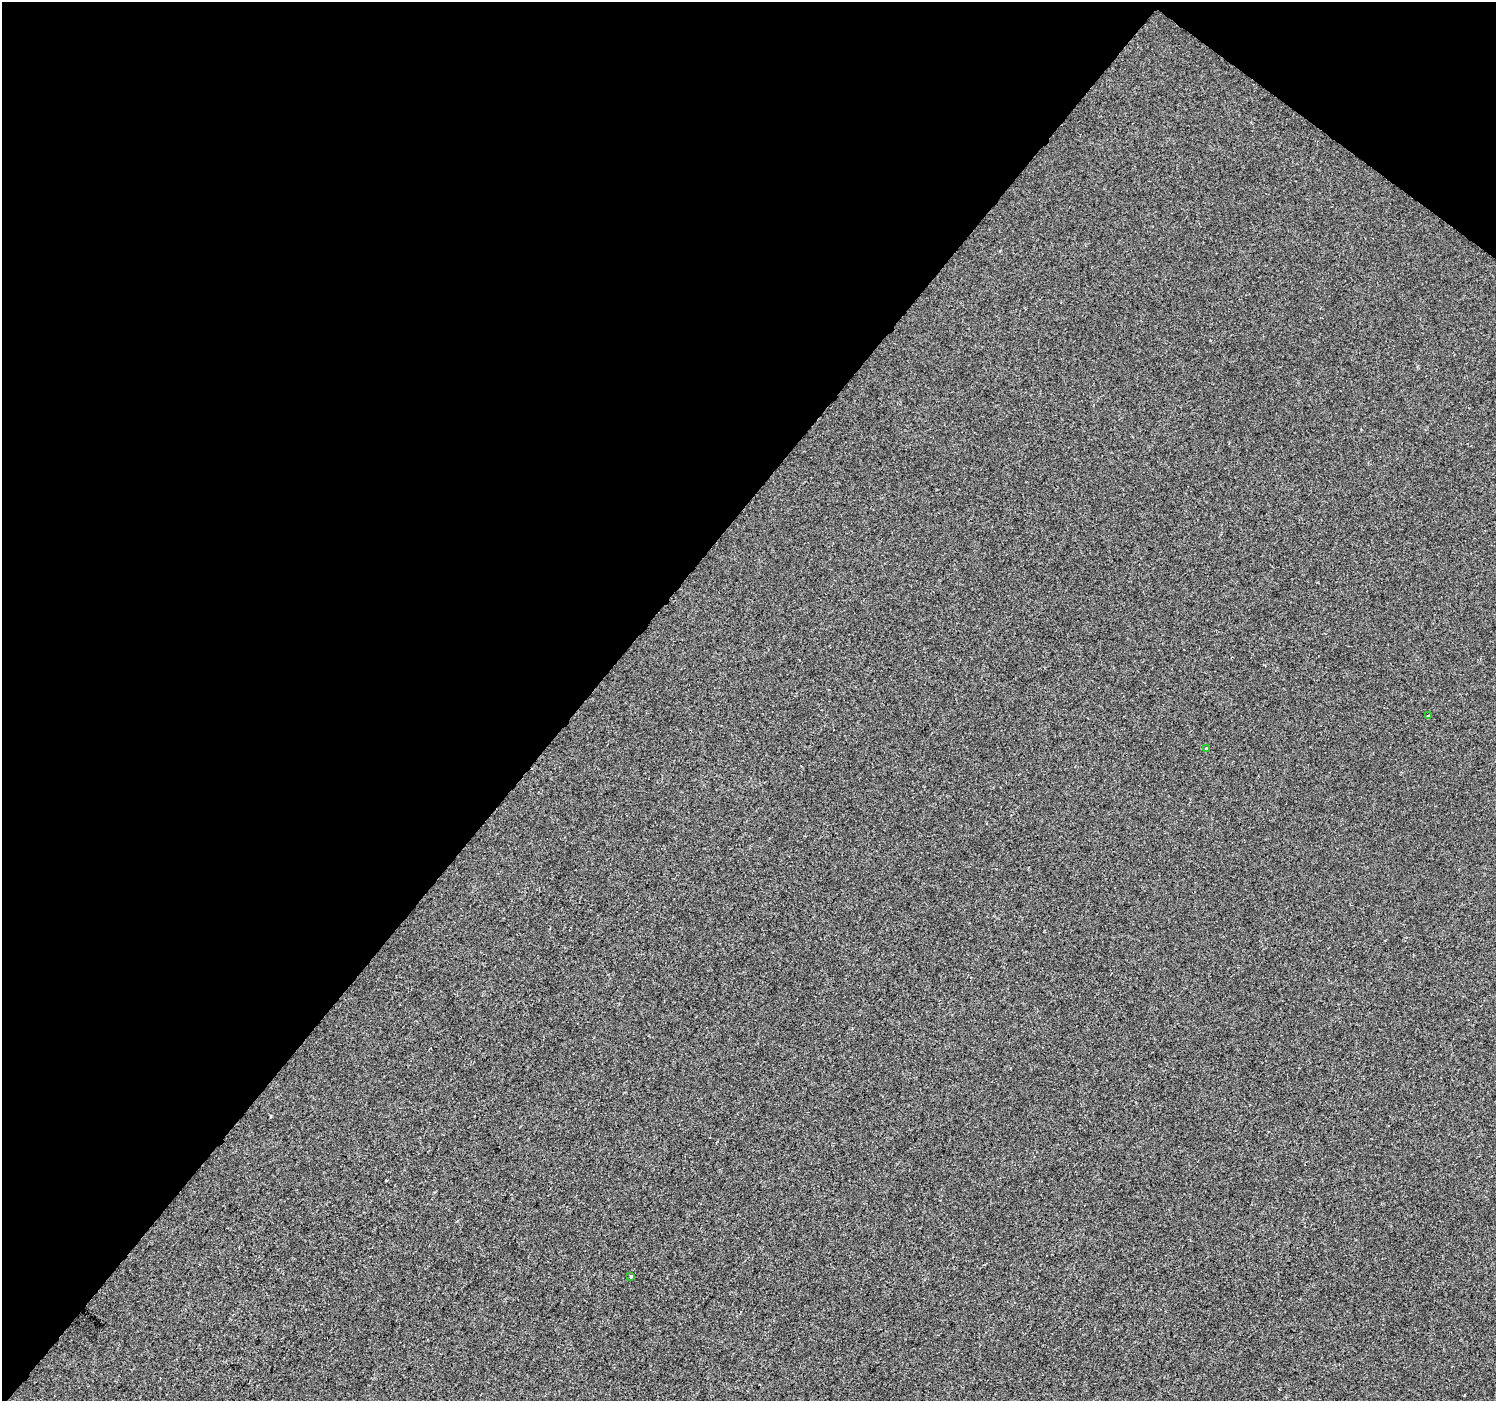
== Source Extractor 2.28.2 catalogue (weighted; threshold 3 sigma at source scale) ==
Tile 2 of 4 x 4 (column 2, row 1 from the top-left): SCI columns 1501-2994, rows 4442-5840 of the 5982 x 6017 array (HDU 1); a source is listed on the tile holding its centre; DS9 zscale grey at full resolution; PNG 1498 x 1403 px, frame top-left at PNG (2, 2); each listed source drawn as its Kron ellipse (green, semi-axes under 4 px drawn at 4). Shown black and unused: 41% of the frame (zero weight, under 2 of 3 exposures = <1% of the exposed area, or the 3 px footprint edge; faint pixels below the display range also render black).
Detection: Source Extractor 2.28.2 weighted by HDU 2 'WHT'; one run over the whole footprint, this tile lists its part. Background -7.52e-04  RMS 0.0042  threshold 0.0187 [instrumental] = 3 sigma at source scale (4.5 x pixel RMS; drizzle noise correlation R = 1.50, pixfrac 1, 0.0396/0.0396 arcsec/px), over >= 5 px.
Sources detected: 4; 1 cosmic-ray / hot-pixel residue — neither listed nor drawn; the other 3 listed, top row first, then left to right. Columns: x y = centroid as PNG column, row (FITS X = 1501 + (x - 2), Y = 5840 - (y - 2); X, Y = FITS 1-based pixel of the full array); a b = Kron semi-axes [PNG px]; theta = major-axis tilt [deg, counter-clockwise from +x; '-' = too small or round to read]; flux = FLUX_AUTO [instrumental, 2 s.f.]
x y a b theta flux
1428 716 4 3 - 0.4
1206 749 3 3 - 7.9
631 1276 3 3 - 0.73